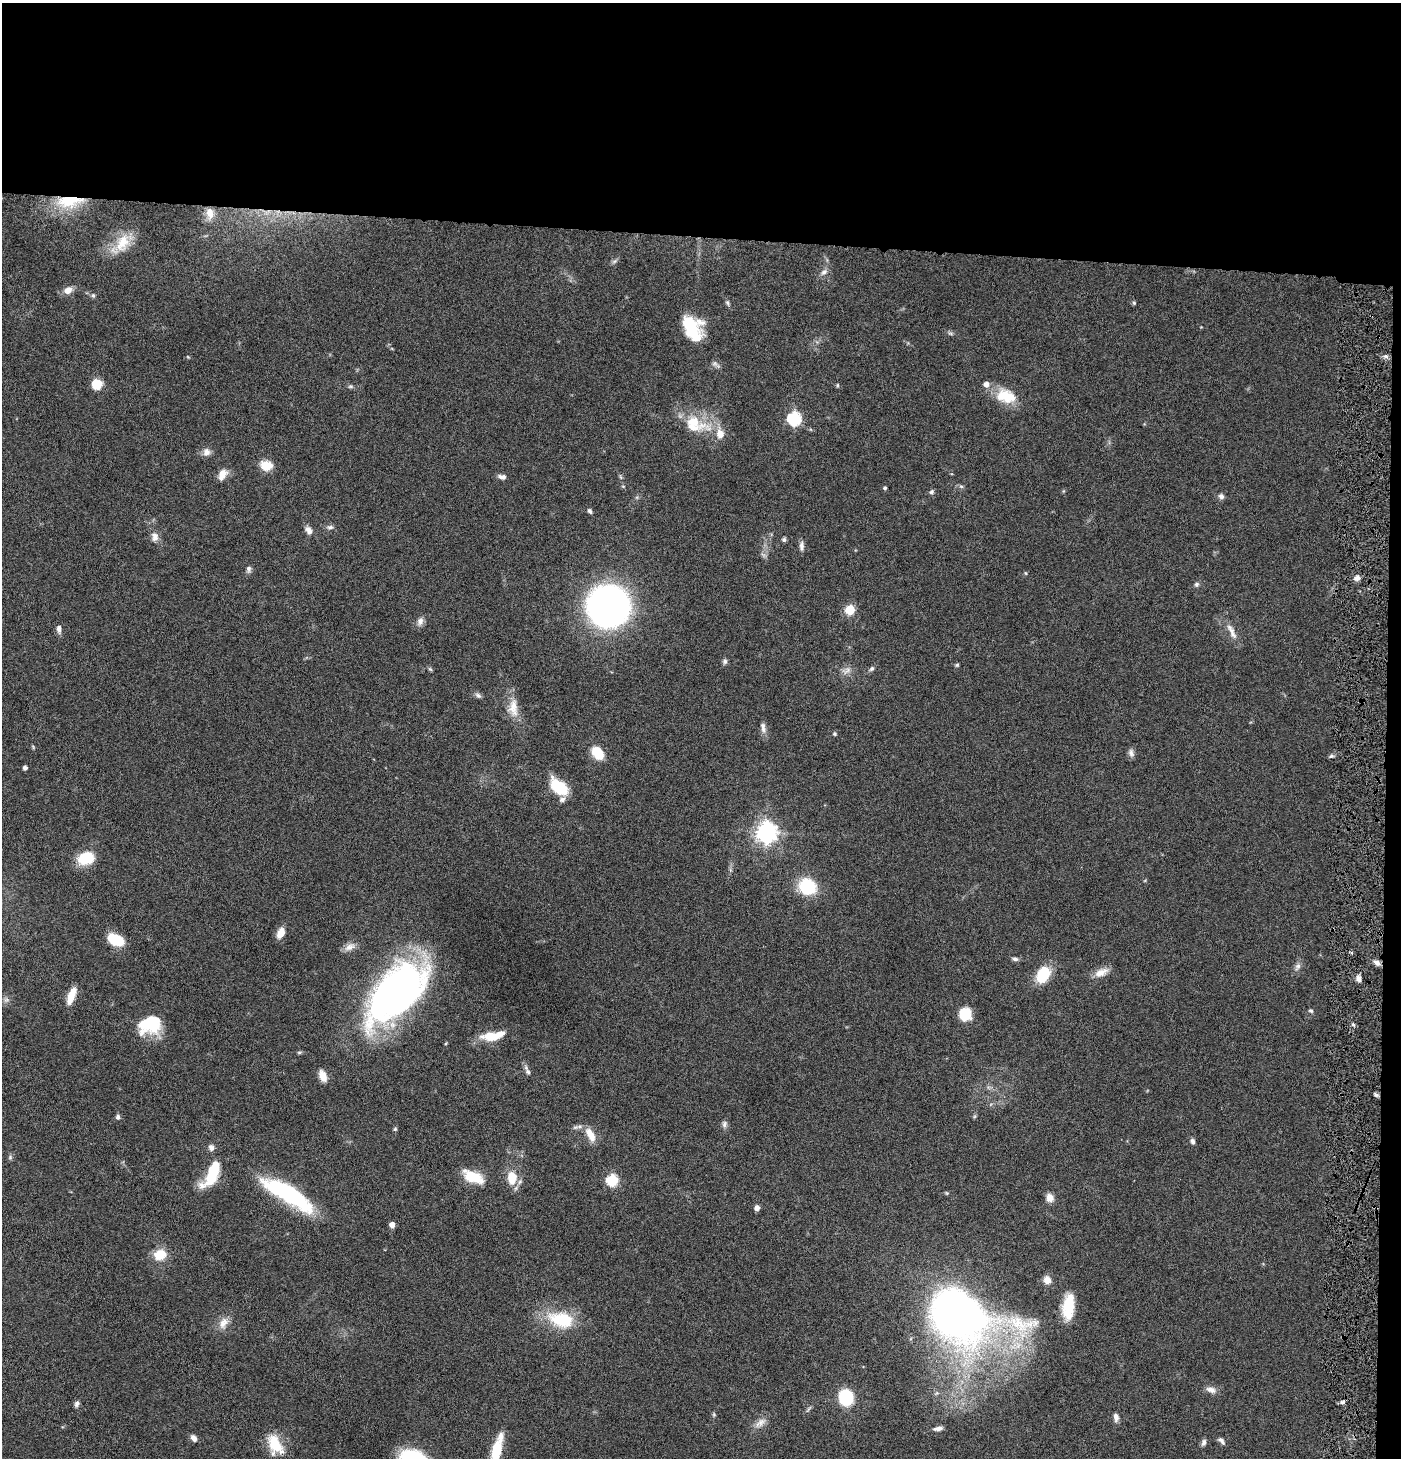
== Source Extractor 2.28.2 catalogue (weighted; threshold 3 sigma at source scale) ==
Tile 3 of 3 x 3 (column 3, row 1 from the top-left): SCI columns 2945-4343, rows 2914-4369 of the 4442 x 4371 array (HDU 1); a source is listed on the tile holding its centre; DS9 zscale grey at full resolution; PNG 1403 x 1460 px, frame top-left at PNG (2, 3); no overlay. Shown black and unused: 17% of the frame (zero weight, under 4 of 8 exposures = <1% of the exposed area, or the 3 px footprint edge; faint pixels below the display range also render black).
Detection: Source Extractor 2.28.2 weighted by HDU 2 'WHT'; one run over the whole footprint, this tile lists its part. Background 0.0678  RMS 0.0042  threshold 0.0172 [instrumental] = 3 sigma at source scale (4.09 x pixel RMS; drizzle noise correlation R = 1.36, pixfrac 0.8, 0.05/0.05 arcsec/px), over >= 5 px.
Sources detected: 122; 1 inside a brighter object's white glare — not listed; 5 inside a brighter listed object's ellipse — not listed separately; the other 116 listed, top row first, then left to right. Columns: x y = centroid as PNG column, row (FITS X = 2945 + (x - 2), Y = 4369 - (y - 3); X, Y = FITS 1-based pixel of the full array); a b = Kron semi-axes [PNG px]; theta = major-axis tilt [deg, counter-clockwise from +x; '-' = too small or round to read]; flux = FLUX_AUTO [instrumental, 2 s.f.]
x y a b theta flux
69 202 41 16 5 17
210 213 17 11 -83 4.2
122 243 35 16 48 11
614 261 7 5 31 0.86
824 272 10 6 41 1.7
68 290 10 8 28 3.3
93 295 7 5 -74 0.8
728 303 8 5 -65 0.81
1134 303 5 5 - 0.55
690 326 24 18 -39 17
950 333 7 4 -19 0.7
188 357 6 3 -19 0.37
716 364 14 5 -36 1.2
97 384 9 8 - 8.9
837 385 5 3 - 0.42
351 386 7 5 0 0.74
1006 396 26 17 -17 11
794 419 6 6 - 53
693 422 51 15 -23 15
206 452 10 9 - 2.2
266 465 13 10 -13 6.1
222 474 13 9 60 3.8
502 477 10 6 -12 1.7
623 486 5 3 - 0.39
961 486 6 4 -2 0.71
885 488 4 4 - 0.62
931 492 6 6 - 0.86
1221 496 8 7 - 1.3
590 511 6 4 -51 0.94
330 527 9 6 0 1.2
309 530 11 8 -62 2.2
155 536 13 9 -79 2.6
784 540 5 5 - 0.81
801 546 12 5 -90 1.7
763 555 9 3 -45 0.77
249 569 10 6 84 1.2
1026 573 6 4 -88 0.4
1357 578 8 7 - 1.6
1196 584 7 6 - 0.86
608 606 25 24 - 260
850 610 5 5 - 22
420 621 12 8 69 2
59 629 9 6 -89 1.9
1232 631 26 8 -63 3.7
725 661 7 6 - 0.99
957 665 5 5 - 0.55
430 669 7 4 -44 0.56
872 669 7 5 45 0.88
847 670 14 8 36 2.3
478 695 10 6 -32 1.1
513 708 28 13 -88 6.3
763 728 16 6 -80 2
834 734 5 5 - 0.56
33 747 6 4 -58 0.43
597 753 15 10 -47 8.4
1131 753 12 7 -78 1.5
1331 756 6 5 - 0.78
25 768 4 4 - 1.3
559 787 18 10 -40 17
767 832 7 7 - 250
86 858 17 12 19 13
807 886 14 12 -32 25
281 933 10 7 64 4.8
116 939 15 9 -25 14
350 947 16 9 27 2.8
1015 959 8 5 -17 1.1
1377 963 8 5 -38 1.9
1297 967 12 7 63 1.7
1101 972 20 9 25 4
1043 974 17 12 62 14
1359 979 8 5 -76 1.7
396 991 70 36 47 180
71 996 18 7 69 5.9
6 1000 8 7 - 1.3
1311 1011 6 5 - 0.69
965 1014 13 12 - 8.8
150 1025 26 19 20 18
491 1036 23 10 1 8.7
446 1043 5 3 - 0.36
528 1072 10 6 -52 1.3
322 1076 13 7 -71 3.6
1376 1095 6 4 -52 0.88
118 1117 7 5 -89 1
724 1124 9 7 83 1.2
395 1129 5 5 - 0.59
590 1135 18 8 -61 5.3
1192 1141 6 5 - 1.3
211 1147 9 7 -69 1.5
10 1157 6 5 - 0.7
212 1173 34 12 61 16
473 1177 19 9 -23 14
512 1178 15 11 -88 8.2
612 1180 6 6 - 35
288 1194 57 16 -31 47
1050 1198 9 8 - 2.8
757 1208 5 5 - 1.7
392 1225 4 4 - 3.2
160 1255 13 11 18 7.9
1047 1280 10 9 - 2.8
1068 1307 27 12 84 13
960 1317 66 42 -18 270
562 1320 33 19 -13 20
223 1323 18 11 62 4
1211 1390 14 8 -23 2.4
846 1397 17 15 -74 16
1343 1402 7 4 26 0.88
77 1404 8 5 71 1.2
714 1415 6 5 - 0.58
1116 1417 10 6 -81 1.8
760 1423 18 9 37 3.2
938 1428 11 5 8 1.7
194 1438 8 6 -53 1.8
1221 1441 12 5 -42 1.3
1204 1443 9 5 73 1.2
275 1444 24 13 -59 12
497 1449 30 9 74 13
Overlapping masked pixels (flux is a lower limit): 1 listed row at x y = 69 202
Isophote crosses this tile's border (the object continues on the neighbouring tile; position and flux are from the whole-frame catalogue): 1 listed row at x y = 497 1449